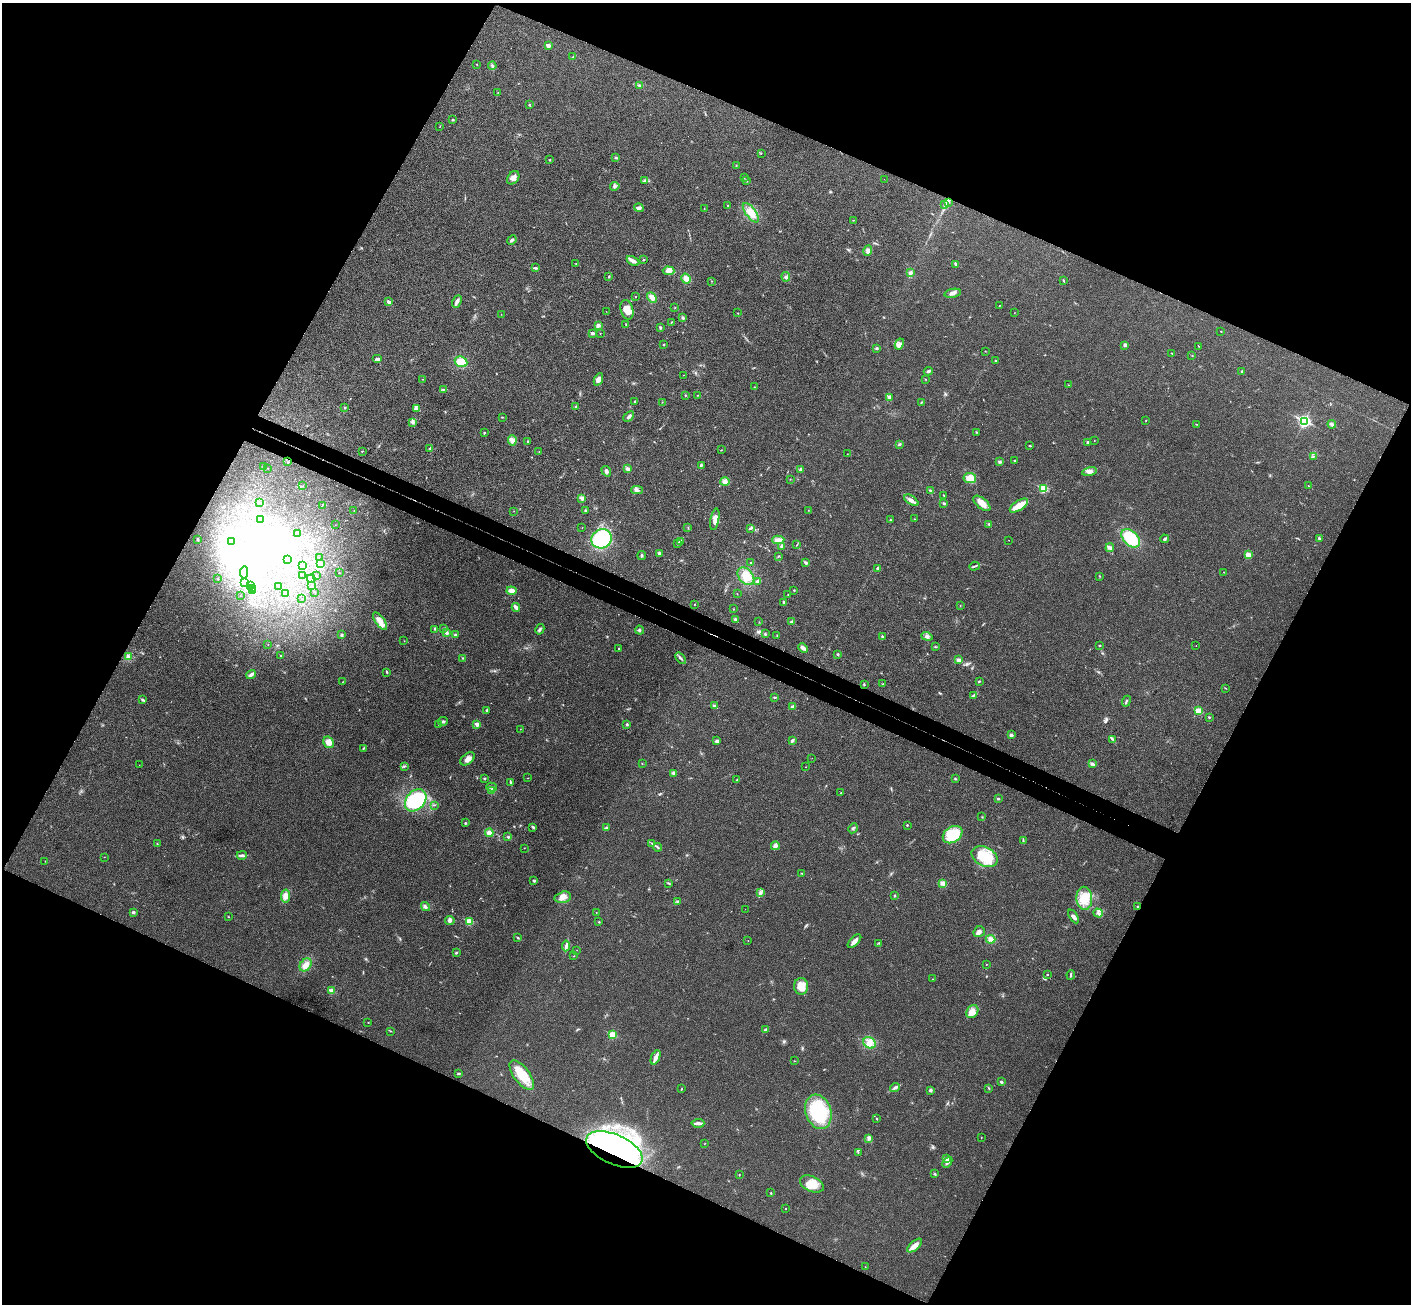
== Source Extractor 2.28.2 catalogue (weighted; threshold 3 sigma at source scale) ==
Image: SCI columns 34-5669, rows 204-5411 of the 5707 x 5742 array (HDU 1 of 3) = the unmasked area's bounding box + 8 px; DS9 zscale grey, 4 x 4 block average (1 PNG px = mean of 4 x 4 image px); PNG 1413 x 1306 px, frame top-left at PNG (2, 3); each listed source drawn as its Kron ellipse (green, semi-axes under 4 px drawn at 4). Shown black and unused: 46% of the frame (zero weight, under 3 of 4 exposures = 6% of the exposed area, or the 3 px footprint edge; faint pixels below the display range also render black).
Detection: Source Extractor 2.28.2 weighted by HDU 2 'WHT'. Background 0.0358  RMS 0.0065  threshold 0.0291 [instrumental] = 3 sigma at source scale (4.5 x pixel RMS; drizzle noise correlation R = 1.50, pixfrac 1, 0.05/0.05 arcsec/px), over >= 5 px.
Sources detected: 400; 1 too faint to see at this stretch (4 x 4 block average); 21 inside a brighter object's white glare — neither listed nor drawn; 2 coinciding with a brighter row at this scale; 9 inside a brighter listed object's ellipse — not listed separately; the other 367 listed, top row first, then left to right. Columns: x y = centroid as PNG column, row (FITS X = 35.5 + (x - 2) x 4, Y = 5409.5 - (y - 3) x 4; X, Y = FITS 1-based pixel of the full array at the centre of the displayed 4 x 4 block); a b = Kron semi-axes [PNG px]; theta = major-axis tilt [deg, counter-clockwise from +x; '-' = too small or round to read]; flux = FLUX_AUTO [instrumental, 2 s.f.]
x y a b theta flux
548 45 2 2 - 43
573 57 3 2 - 2.5
477 64 2 2 - 1.1
492 66 4 2 - 6
639 85 2 2 - 2.8
498 92 2 2 - 1
529 105 2 2 - 3.5
452 120 2 2 - 2.6
440 126 2 2 - 1.3
761 153 2 2 - 0.98
616 158 2 2 - 6.4
550 160 2 2 - 3.2
736 165 2 2 - 1.7
513 178 7 5 50 21
744 178 2 2 - 0.9
884 179 2 2 - 0.53
645 181 4 3 - 5.8
746 181 2 2 - 2
615 186 5 2 - 6.5
948 202 3 2 - 3.9
945 205 3 2 - 3.6
728 206 2 2 - 2.8
639 208 5 3 - 10
704 208 2 2 - 0.94
751 213 11 5 -53 35
853 220 2 2 - 1
512 240 5 2 - 9.2
868 251 5 4 - 14
644 260 2 2 - 3.1
633 261 7 2 -28 24
576 264 2 2 - 1.9
955 264 3 2 - 7.1
536 268 3 2 - 4.5
669 271 6 4 -3 18
911 273 4 3 - 7
609 276 2 2 - 2.7
786 277 5 2 - 5.3
686 279 5 5 - 23
711 281 2 2 - 1.4
1063 281 4 2 - 3.2
953 293 8 3 11 15
636 297 2 2 - 1.4
652 297 6 4 -47 21
457 301 6 3 63 15
389 302 4 3 - 10
999 305 2 2 - 1.4
675 308 2 2 - 1
627 310 10 6 -74 39
606 311 2 2 - 1.1
738 313 2 2 - 3.2
1014 313 2 2 - 0.78
501 314 2 2 - 1.4
683 318 3 2 - 6.4
671 322 3 2 - 1.8
626 324 2 2 - 2.1
598 325 3 3 - 11
660 327 3 2 - 5.4
1221 331 2 2 - 2.8
592 333 2 2 - 21
600 333 2 2 - 1.4
664 344 2 2 - 2.4
899 344 6 3 61 13
1125 346 2 2 - 2
1199 346 2 2 - 1.4
876 348 2 2 - 1.7
985 351 2 2 - 1
1172 353 2 2 - 1.5
1192 355 2 2 - 1.3
378 359 5 2 - 8.8
996 361 3 2 - 5
461 362 6 5 - 54
928 371 4 2 - 6.4
1242 371 2 2 - 7.6
683 375 2 2 - 1.2
423 379 2 2 - 1.5
598 379 6 4 65 22
926 379 2 2 - 2
1068 385 2 2 - 1.3
754 387 2 2 - 3.7
443 389 4 2 - 4.2
685 395 2 2 - 2.9
698 395 2 2 - 2
889 397 4 3 - 7.6
635 401 4 2 - 3.2
662 402 2 2 - 1.4
921 402 2 2 - 2.5
576 407 3 2 - 6.5
345 408 2 2 - 4.7
416 408 2 2 - 2.1
629 416 6 3 42 9.3
502 417 2 2 - 1.9
1146 421 2 2 - 1.7
1304 421 3 2 - 730
413 422 4 3 - 6.5
1197 424 2 2 - 1.6
1332 424 4 3 - 11
976 432 2 2 - 2.3
484 433 3 2 - 3
512 440 5 4 - 13
1094 440 2 2 - 1.1
528 441 2 2 - 2.1
1087 442 3 2 - 4
899 444 3 2 - 3.6
1030 446 3 2 - 3.3
430 448 3 2 - 3.3
721 450 2 2 - 1.6
362 451 2 2 - 2.1
539 452 2 2 - 2
847 454 2 2 - 0.88
1313 456 2 2 - 1.7
1015 460 2 2 - 3.3
288 462 3 2 - 1.8
1000 462 2 2 - 19
701 465 3 3 - 5
263 466 2 2 - 2
268 468 2 2 - 0.68
628 469 3 2 - 11
800 469 3 3 - 5.5
606 471 5 3 - 8.2
1089 471 7 4 13 17
970 478 6 5 - 56
790 479 2 2 - 1.1
725 482 5 3 - 15
303 486 2 2 - 0.57
1308 486 2 2 - 1.7
1043 489 2 2 - 260
637 490 6 3 2 10
931 491 3 2 - 4.5
944 495 2 2 - 1.7
582 498 3 3 - 13
911 500 8 3 -33 14
259 502 2 2 - 0.94
944 503 3 2 - 4.1
982 503 10 5 -40 30
322 505 2 2 - 1
1019 506 10 5 33 48
354 510 2 2 - 1.1
586 510 3 2 - 5
808 510 2 2 - 0.81
514 511 2 2 - 0.9
715 519 11 4 79 22
890 519 2 2 - 1.4
914 519 2 2 - 2.4
260 520 2 2 - 0.88
989 524 3 2 - 3.4
335 525 2 2 - 0.54
582 528 2 2 - 0.71
688 528 2 2 - 1.2
750 528 3 2 - 5.2
298 533 2 2 - 0.58
1131 538 11 7 -44 150
1319 538 3 2 - 4.8
198 539 3 2 - 3.9
602 539 10 9 - 300
1164 539 4 3 - 5.4
778 540 6 4 3 15
1009 540 2 2 - 0.78
232 541 2 2 - 3.4
680 541 2 2 - 3.4
678 543 2 2 - 2.9
797 544 2 2 - 1.6
781 546 4 2 - 9
1110 548 4 4 - 9.3
659 553 4 3 - 6.3
642 555 4 2 - 5.4
1248 555 4 3 - 22
778 556 2 2 - 1.9
319 558 2 2 - 1
288 559 2 2 - 2.4
750 562 2 2 - 1.3
320 563 3 2 - 3
805 563 4 3 - 5.8
302 565 2 2 - 1.8
974 566 5 2 - 5.4
877 568 4 2 - 3.7
244 572 6 3 84 16
1224 572 2 2 - 0.93
339 573 2 2 - 1.6
303 575 2 2 - 0.71
316 576 2 2 - 1
746 576 10 7 -49 47
1099 576 2 2 - 2
218 579 2 2 - 1.5
311 579 4 3 - 5.9
758 581 4 3 - 12
245 582 3 2 - 1.9
312 585 2 2 - 0.89
250 586 2 2 - 0.75
278 586 2 2 - 0.66
253 589 2 2 - 0.94
794 590 2 2 - 2.4
252 591 2 2 - 1.1
511 591 5 3 - 24
315 592 2 2 - 0.79
286 594 2 2 - 1.8
737 594 2 2 - 0.82
240 595 2 2 - 0.5
788 595 2 2 - 0.99
302 599 2 2 - 1.6
784 602 3 2 - 4.9
694 604 2 2 - 1.8
960 606 2 2 - 0.98
516 607 4 2 - 20
733 609 2 2 - 2.1
735 619 3 3 - 4.3
380 621 10 4 -54 28
759 622 2 2 - 1.5
792 622 4 2 - 8.3
444 628 3 2 - 2.6
434 629 2 2 - 2.1
540 629 5 2 - 6.3
640 630 4 2 - 5.2
446 633 3 3 - 8.1
765 634 2 2 - 3.6
342 635 3 2 - 7.4
455 635 4 2 - 5.4
777 635 2 2 - 2
927 636 6 3 -19 10
882 637 3 2 - 5
404 641 2 2 - 1.1
268 644 2 2 - 0.76
1099 645 2 2 - 2.6
1196 645 2 2 - 0.91
935 647 2 2 - 2.1
803 648 5 3 - 13
619 649 2 2 - 3.7
838 654 3 2 - 3.7
280 655 2 2 - 2.3
128 656 3 3 - 7.2
463 658 2 2 - 3.6
681 658 6 2 -49 6
959 660 4 3 - 13
387 672 3 2 - 3
251 674 5 2 - 13
979 681 2 2 - 3.9
343 682 2 2 - 0.92
883 684 2 2 - 1.8
864 685 2 2 - 2.6
1225 688 2 2 - 1.9
973 695 3 2 - 3.5
775 697 3 2 - 4.4
142 700 2 2 - 1.8
1126 701 5 2 - 4.8
715 706 4 3 - 7.7
793 706 3 2 - 7.3
487 710 2 2 - 2.5
1198 711 2 2 - 140
1209 717 2 2 - 3.2
443 721 5 2 - 6.6
439 724 2 2 - 3.1
477 724 2 2 - 42
627 724 3 2 - 4.3
520 729 2 2 - 1.4
1011 735 3 2 - 8.8
1113 739 2 2 - 1.8
717 741 4 3 - 7.3
792 741 3 2 - 9.2
329 742 6 5 - 26
364 748 4 2 - 3.1
812 758 2 2 - 0.72
468 759 8 5 38 23
642 764 2 2 - 1.3
1092 764 2 2 - 2
139 765 2 2 - 1.1
404 766 3 2 - 3.2
805 767 2 2 - 0.81
673 773 3 3 - 6.2
484 778 2 2 - 3.9
528 778 2 2 - 1.2
955 779 2 2 - 3
737 780 3 2 - 3.6
511 783 3 2 - 3.4
492 787 5 2 - 6.3
491 791 3 3 - 8.3
841 793 2 2 - 2
998 799 2 2 - 11
416 800 12 9 48 290
434 805 3 2 - 2.7
982 817 2 2 - 2.1
465 823 2 2 - 3.5
907 825 2 2 - 5.5
533 827 3 2 - 5.7
606 828 3 2 - 3.9
853 828 5 2 - 4.5
489 833 4 4 - 16
953 835 10 7 34 120
508 837 3 2 - 3.5
1023 841 3 2 - 3.3
652 843 2 2 - 2.1
157 844 3 2 - 2
775 846 4 3 - 14
658 847 4 2 - 4.2
524 848 2 2 - 1.2
242 855 5 2 - 7.3
104 857 2 2 - 0.88
985 857 14 9 -27 120
45 861 2 2 - 0.78
802 873 3 2 - 2
534 881 2 2 - 6.6
669 883 2 2 - 1.8
943 883 4 3 - 15
761 892 3 2 - 5.1
894 895 2 2 - 4.5
285 896 6 4 81 29
563 897 8 5 14 26
1084 898 11 8 -88 61
678 901 3 2 - 1.9
425 907 5 3 - 8.8
1137 907 2 2 - 3.6
745 909 2 2 - 0.5
133 912 3 2 - 7.3
596 912 2 2 - 0.84
1098 913 5 2 - 9.8
1073 916 8 3 -59 10
228 917 2 2 - 1.3
450 920 5 4 - 9.2
469 922 2 2 - 150
599 922 2 2 - 2.7
979 932 6 5 - 15
518 938 3 2 - 3.5
991 939 5 4 - 16
748 941 2 2 - 1.5
854 941 8 3 45 20
879 943 2 2 - 2.8
566 946 5 3 - 9.4
577 950 2 2 - 1
456 953 2 2 - 4.1
574 956 2 2 - 1.1
306 965 7 5 54 27
986 965 2 2 - 1.3
1047 975 2 2 - 2.9
1071 975 5 2 - 5.3
933 979 2 2 - 1.1
801 986 8 7 - 45
332 991 2 2 - 76
972 1011 7 5 56 24
368 1023 2 2 - 1
765 1029 3 2 - 2.9
391 1031 2 2 - 1.8
612 1035 2 2 - 170
869 1043 6 5 - 25
656 1057 7 3 68 26
794 1061 2 2 - 1.6
459 1074 2 2 - 2.8
522 1075 17 8 -53 92
1001 1082 3 2 - 6
895 1088 5 3 - 9.1
989 1088 2 2 - 2.3
681 1089 3 2 - 2.2
930 1090 4 3 - 5.8
818 1112 18 13 -72 280
877 1119 2 2 - 2.3
698 1123 6 3 3 12
869 1138 4 3 - 7.2
981 1138 2 2 - 1.1
704 1144 2 2 - 1.2
614 1149 30 15 -24 1100
858 1152 3 2 - 2.3
946 1159 3 2 - 4.9
947 1162 6 3 49 12
935 1174 3 2 - 3.6
739 1175 2 2 - 2.1
812 1184 12 7 -24 56
771 1193 2 2 - 6.7
785 1209 2 2 - 1.4
915 1246 9 4 42 26
865 1267 2 2 - 0.9
Overlapping masked pixels (flux is a lower limit): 2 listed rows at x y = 1137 907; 614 1149
Diffuse or blended objects may show on this block-average render without a row.